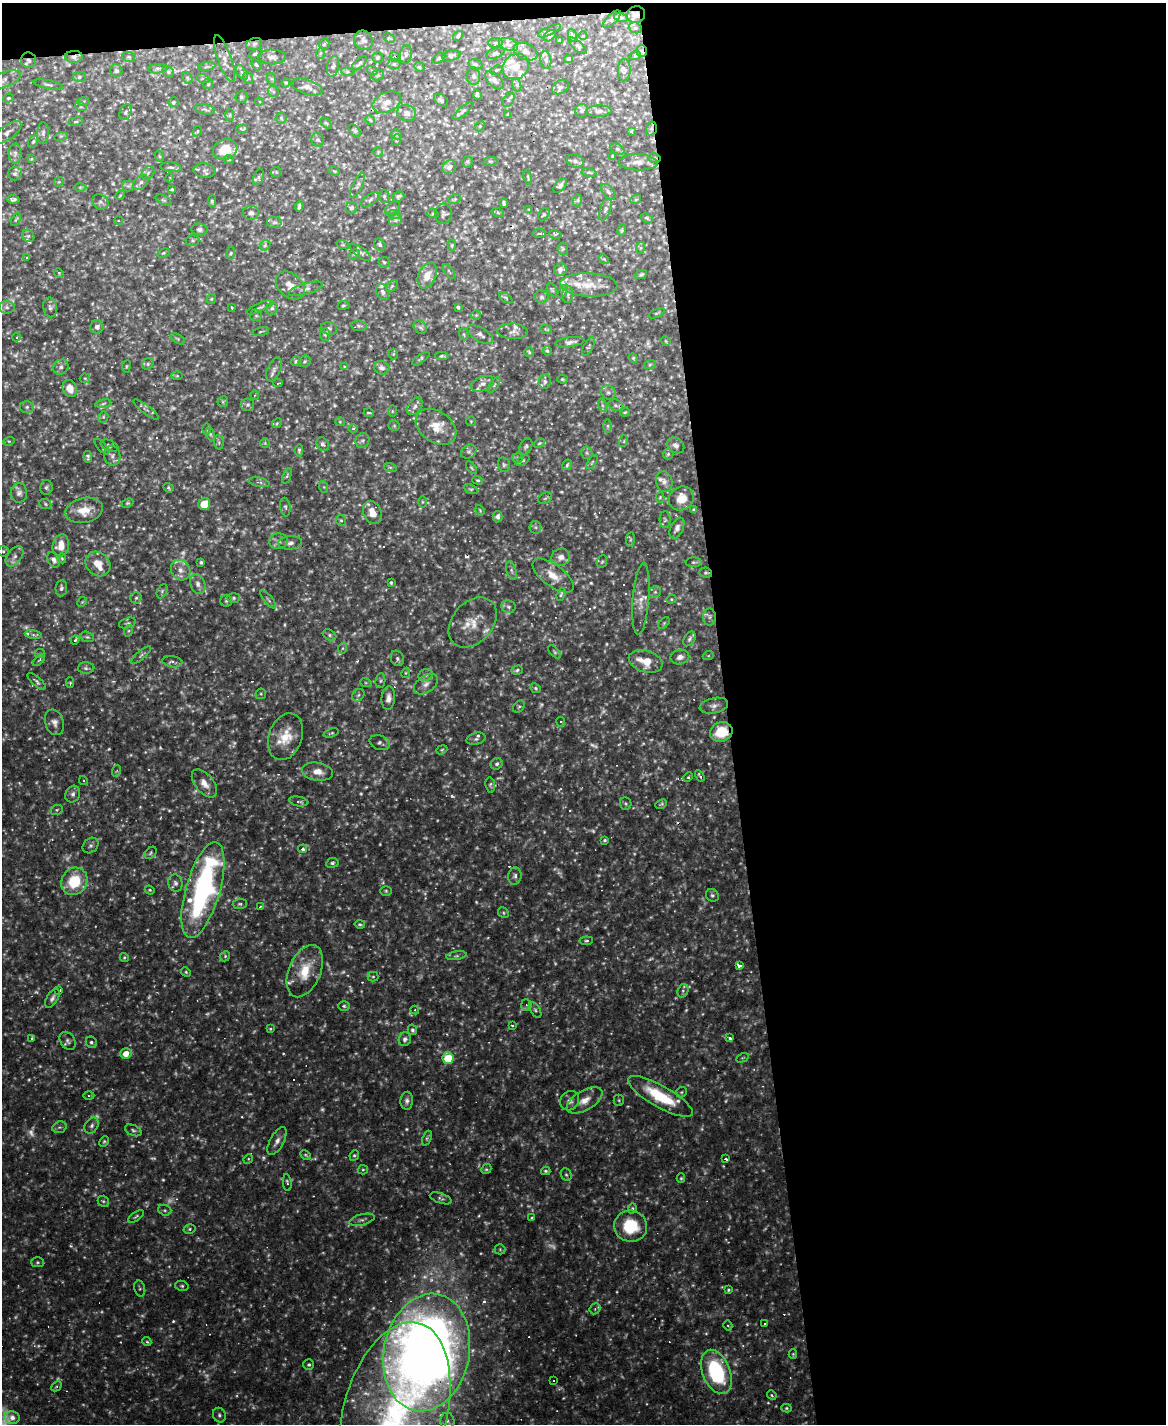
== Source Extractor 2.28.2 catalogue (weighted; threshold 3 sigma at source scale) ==
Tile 4 of 4 x 3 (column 4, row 1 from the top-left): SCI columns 3492-4655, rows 3082-4503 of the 4655 x 4633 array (HDU 1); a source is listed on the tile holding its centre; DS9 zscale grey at full resolution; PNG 1168 x 1426 px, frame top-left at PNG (2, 3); each listed source drawn as its Kron ellipse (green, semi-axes under 4 px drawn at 4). Shown black and unused: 39% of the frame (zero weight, under 2 of 3 exposures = <1% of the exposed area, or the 3 px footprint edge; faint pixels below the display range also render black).
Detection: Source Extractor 2.28.2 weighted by HDU 2 'WHT'; one run over the whole footprint, this tile lists its part. Background 0.123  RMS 0.0039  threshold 0.0176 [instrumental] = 3 sigma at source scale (4.5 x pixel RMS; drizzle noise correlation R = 1.50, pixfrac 1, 0.05/0.05 arcsec/px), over >= 5 px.
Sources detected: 859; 128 too faint to see at this stretch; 40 cosmic-ray / hot-pixel residue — neither listed nor drawn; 37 inside a brighter listed object's ellipse — not listed separately; of the other 654, all 500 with FLUX_AUTO >= 0.456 (the completeness limit of this list) listed and drawn (154 fainter detections not listed), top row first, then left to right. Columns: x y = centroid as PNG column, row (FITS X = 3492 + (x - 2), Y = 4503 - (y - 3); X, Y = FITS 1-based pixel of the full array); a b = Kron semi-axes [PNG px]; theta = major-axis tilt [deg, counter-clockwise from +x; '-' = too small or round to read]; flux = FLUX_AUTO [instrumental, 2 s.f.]
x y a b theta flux
636 15 9 8 - 3.2
621 18 7 4 -18 0.74
612 19 11 5 46 1.1
635 28 7 5 -21 0.87
549 31 12 4 24 0.97
572 35 7 4 -71 0.69
458 36 5 3 - 0.86
550 36 7 5 40 0.78
583 36 4 4 - 0.54
389 38 6 4 -27 0.55
363 40 10 9 - 1.6
559 40 3 2 - 0.61
495 43 7 4 6 0.74
254 44 8 6 17 1
324 44 6 4 44 0.5
508 45 10 6 -22 1.7
578 46 11 4 -42 0.97
641 51 6 5 - 0.85
526 52 12 8 -23 2.4
321 53 6 3 69 0.5
495 53 9 5 21 0.87
255 54 7 4 22 0.65
406 54 9 6 81 1.3
451 55 9 5 12 0.95
635 56 6 3 19 0.49
74 57 9 6 -1 1.8
129 57 7 5 -14 0.82
272 57 14 7 -1 1.9
394 57 5 5 - 0.65
224 58 24 7 -70 3
377 58 5 5 - 0.53
439 58 7 4 29 0.69
569 59 4 4 - 0.46
29 60 8 7 - 1.9
546 60 9 5 -82 1.1
359 63 9 3 41 0.81
394 64 6 5 - 0.91
475 64 7 5 -17 0.79
256 65 6 4 -52 0.78
333 66 10 6 77 1.1
207 67 9 4 9 0.87
419 67 5 4 - 0.54
516 67 14 12 38 5
158 69 9 4 4 0.96
372 70 5 3 - 0.53
496 70 6 4 22 0.6
624 70 11 6 88 1.2
116 71 6 6 - 0.93
168 72 6 5 - 0.83
347 72 6 4 -5 0.61
242 73 8 4 -59 1
377 75 6 5 - 0.81
473 76 8 6 -89 1.1
79 77 6 5 - 0.87
187 78 6 4 -61 0.67
248 78 6 5 - 0.66
203 79 6 4 -18 0.67
272 79 6 4 -71 0.7
3 80 19 7 20 2.3
494 80 11 6 -44 1.8
286 83 4 4 - 0.54
48 84 15 4 -11 1
208 84 5 5 - 0.55
517 85 7 4 -72 0.87
307 87 16 7 -17 2.3
560 87 9 6 31 1.1
273 92 5 5 - 0.72
477 95 5 3 - 0.74
241 97 6 5 - 0.81
8 98 5 4 - 0.58
441 100 8 5 -40 0.97
508 100 8 5 56 0.73
83 102 6 4 0 0.6
173 102 5 5 - 0.78
259 102 4 4 - 0.46
387 102 15 9 24 3.6
81 107 6 4 -18 0.68
205 109 10 5 -14 1.1
463 111 13 4 40 0.94
582 111 7 6 - 1
599 111 13 5 2 1.5
126 112 8 5 66 1.1
407 113 9 8 - 2
230 115 6 4 89 0.58
508 115 4 2 - 0.54
281 118 5 5 - 0.59
370 120 5 4 - 0.48
76 122 7 3 7 0.76
326 123 6 4 -44 0.51
480 126 5 4 - 0.5
242 129 6 3 1 0.55
651 129 7 5 71 1
197 131 5 4 - 0.46
355 131 7 5 -44 0.75
631 131 3 3 - 1.6
7 133 17 7 37 2.5
43 133 11 6 89 1.4
396 134 6 5 - 0.79
61 136 6 4 17 0.69
318 140 7 6 - 0.81
397 140 6 3 72 0.48
33 141 7 4 62 0.72
225 149 12 10 22 8.2
617 149 7 5 -27 0.8
378 152 5 5 - 0.51
15 154 10 6 90 1.6
159 156 5 3 - 0.48
613 156 3 3 - 1
31 158 4 4 - 1.1
654 158 6 4 -15 0.7
229 159 5 3 - 0.49
490 161 7 3 8 0.6
575 161 8 6 -18 1.2
467 162 6 5 - 0.58
638 162 19 8 -2 3.5
171 167 10 5 -5 1
449 167 7 6 - 2.2
204 170 11 7 -6 1.4
334 171 6 4 -24 0.48
276 172 5 5 - 0.49
148 173 7 5 47 1.1
589 173 8 3 -10 0.61
15 174 7 6 - 1.1
258 177 8 5 68 0.83
528 177 7 3 -78 0.46
170 178 4 4 - 0.59
59 182 5 4 - 0.51
141 182 9 6 44 1.3
358 185 13 5 64 1.4
128 186 6 5 - 0.86
560 186 8 5 50 1.1
80 187 6 4 0 0.6
172 189 4 4 - 0.58
608 192 9 5 -53 1.1
120 195 5 4 - 0.48
384 196 6 5 - 0.61
398 196 6 5 - 0.86
13 199 6 3 -6 0.9
455 199 6 4 27 0.61
636 199 5 3 - 0.5
163 200 8 4 -26 0.75
370 200 10 5 36 1.1
578 200 6 4 71 0.53
212 201 5 3 - 0.6
100 202 8 7 - 1.3
504 203 5 3 - 0.7
299 207 5 3 - 0.81
352 208 6 5 - 0.89
393 208 8 6 37 1
529 209 3 3 - 0.56
605 209 11 5 71 1.3
251 213 8 7 - 1.4
498 213 6 4 -20 0.55
394 214 6 4 -20 0.64
433 214 5 3 - 0.5
443 214 10 8 86 1.1
544 214 7 5 51 0.74
647 218 6 3 -26 0.55
16 220 7 3 62 0.51
395 220 7 5 21 1
119 221 4 4 - 0.63
274 222 8 6 0 1.1
199 229 8 6 -5 1.2
622 230 6 4 72 0.53
539 233 6 3 8 0.68
555 234 6 4 -14 0.67
28 236 7 5 -42 0.91
193 240 7 5 -1 0.72
265 245 6 4 44 0.69
343 245 6 4 -18 0.59
380 245 6 5 - 0.85
452 245 5 4 - 0.47
640 248 6 4 71 0.51
563 249 6 5 - 0.63
360 252 13 5 -38 1.3
163 253 6 4 26 0.6
230 253 6 3 81 0.48
354 254 6 4 32 0.62
27 257 4 4 - 0.49
604 259 5 4 - 0.47
384 262 6 5 - 0.62
560 270 6 6 - 1.6
449 271 8 3 -57 0.59
59 273 5 4 - 0.46
427 275 13 8 66 5.6
641 275 6 4 25 0.66
290 285 16 11 -44 4.2
589 285 29 11 -2 7.4
392 286 7 4 45 0.78
306 289 17 5 17 2
552 290 7 3 -63 0.47
563 291 7 4 61 0.64
383 292 9 6 -64 1.3
568 295 8 5 84 0.99
542 297 7 6 - 0.95
506 298 7 4 -35 0.59
211 299 5 4 - 0.52
343 305 6 3 9 0.5
7 307 8 6 -3 1.4
50 307 10 7 -79 1.5
232 307 3 3 - 0.55
260 307 14 4 24 1.1
458 307 4 3 - 0.75
272 308 7 5 73 1
657 313 9 3 23 0.55
256 315 6 6 - 0.82
476 315 5 5 - 0.61
359 326 8 5 -7 0.81
97 327 6 6 - 1.6
420 327 7 6 - 1.1
329 328 8 6 -12 1
546 330 6 3 -21 0.47
261 331 8 3 15 0.54
513 331 15 8 -1 2
464 334 6 4 -71 0.56
325 335 6 5 - 0.74
480 335 14 6 -31 1.7
16 337 4 4 - 1.1
178 339 8 4 -32 0.72
666 341 5 4 - 0.47
570 342 15 5 7 1.6
589 346 10 4 62 0.74
547 351 5 4 - 0.53
529 352 5 4 - 0.54
393 354 5 5 - 0.54
442 356 6 3 1 0.71
633 358 5 4 - 0.5
421 359 10 4 35 0.76
296 361 5 4 - 0.75
305 361 6 5 - 0.66
148 364 6 5 - 0.88
650 364 6 4 20 0.56
126 366 6 3 81 0.46
61 367 8 7 - 1.6
345 367 4 4 - 0.55
382 368 8 6 -18 1.6
274 369 12 6 67 1.8
177 376 6 4 -1 0.48
85 378 5 5 - 0.51
562 379 5 4 - 0.57
545 382 7 5 83 0.99
278 383 5 2 - 0.61
482 384 12 7 21 2.3
494 385 9 4 55 0.81
70 388 9 7 -67 4.2
608 392 8 7 - 1.4
254 395 5 3 - 0.48
223 402 5 5 - 0.53
103 403 8 4 10 0.92
248 405 6 6 - 1.1
602 405 7 4 -71 0.69
616 405 7 5 -22 1.1
415 406 10 6 52 1.6
27 407 7 6 - 1.1
146 410 16 4 -37 1.4
392 411 6 4 90 0.49
625 412 5 4 - 0.5
369 413 5 2 - 0.48
103 417 5 5 - 0.59
471 421 5 5 - 0.48
340 422 5 4 - 0.47
277 423 5 4 - 0.52
394 426 5 5 - 0.6
608 426 6 4 90 0.69
436 427 22 15 -35 7.6
207 429 6 4 89 0.51
353 429 5 3 - 0.46
210 434 6 4 -73 0.56
362 440 7 7 - 1.1
9 441 6 3 17 0.47
624 441 6 3 72 0.55
219 442 7 5 -84 0.74
265 443 5 4 - 0.46
539 443 6 4 22 0.57
323 444 7 6 - 1.4
676 445 9 7 -34 1.7
109 446 9 5 -22 0.89
526 446 9 5 58 0.94
102 447 10 3 -49 0.66
299 450 6 3 85 0.67
469 452 8 6 34 1.2
587 453 6 5 - 0.88
668 454 5 5 - 0.64
112 456 10 8 -85 1.5
88 457 6 3 -82 0.82
518 458 5 5 - 0.87
523 461 7 3 28 0.75
592 462 8 3 57 0.48
504 465 7 5 -76 0.87
567 465 5 4 - 0.66
390 467 6 4 -19 0.62
472 468 7 3 -51 0.5
287 476 8 3 68 0.55
478 480 5 4 - 0.59
259 482 10 4 -11 1.1
664 482 10 8 -75 2.1
46 487 7 6 - 0.92
324 487 6 4 -72 0.51
168 488 5 3 - 0.57
471 489 7 4 -25 0.67
19 493 10 8 -88 1.7
660 497 5 4 - 0.47
545 498 7 5 29 0.92
681 498 13 11 36 6.3
422 502 6 4 89 0.49
128 503 6 4 25 0.56
45 504 6 5 - 0.68
204 504 6 6 - 7.6
285 507 9 5 -82 0.99
84 510 19 12 13 6.9
480 510 6 4 -69 0.53
694 510 4 3 - 0.66
372 512 12 9 -66 5.3
497 517 6 5 - 1.2
341 520 6 4 -66 0.74
665 520 8 5 -90 0.89
535 527 6 6 - 0.88
677 528 11 6 64 2.1
630 540 7 4 83 0.52
278 541 9 8 - 1.8
290 543 12 6 4 1.8
61 546 11 8 78 5.6
3 551 5 5 - 0.59
15 556 11 7 53 2
561 557 9 8 - 2.6
62 558 5 4 - 0.47
54 560 8 6 -62 1.8
201 562 3 3 - 0.72
602 562 6 5 - 0.67
694 562 8 5 2 0.72
98 564 13 11 -42 5
181 570 10 9 - 3.2
511 570 10 5 -75 1.1
706 573 6 5 - 0.64
553 576 24 10 -36 5.7
391 583 4 3 - 0.53
198 584 10 7 -70 2.1
61 588 8 5 83 1
162 591 7 5 65 0.78
655 592 6 5 - 0.87
561 594 7 3 71 0.66
136 598 5 5 - 0.79
234 598 6 5 - 0.73
641 599 36 8 85 4.7
671 599 5 4 - 0.47
268 600 11 3 -50 0.93
226 601 6 5 - 0.75
82 602 5 4 - 0.49
508 607 7 6 - 1.2
710 617 8 6 -90 1.1
473 622 28 20 48 8.4
127 623 9 5 15 0.85
664 623 7 4 46 0.59
128 631 6 4 70 0.59
33 635 8 4 -9 0.95
329 635 7 5 -28 0.84
87 637 7 5 -19 0.81
689 639 8 5 58 1
75 640 4 3 - 2
343 648 6 3 71 0.61
554 652 8 4 -49 0.78
40 654 5 4 - 0.58
141 655 12 4 42 1.1
708 656 5 3 - 0.46
680 657 9 7 10 2.4
397 658 8 6 -64 1.1
39 660 7 3 45 0.55
646 661 17 10 -17 8
172 662 10 5 -7 1.4
86 668 8 5 -1 1.1
517 670 6 4 16 0.71
406 673 5 4 - 0.47
426 675 7 5 21 1.2
37 681 11 4 -42 1.1
380 681 7 5 84 0.74
70 683 5 4 - 0.51
366 683 6 3 -19 0.54
426 684 13 8 35 2.6
536 688 6 4 -41 0.63
261 694 5 5 - 0.6
358 695 7 5 46 0.85
388 698 12 6 84 2.4
519 706 7 5 47 0.73
714 706 14 7 12 2.2
54 722 13 9 -70 2.4
561 722 5 3 - 2.5
721 732 11 9 22 12
331 733 8 4 18 0.61
286 737 24 16 71 9.7
476 739 9 6 15 1.2
380 743 10 7 -18 1.4
442 750 6 4 22 0.56
497 764 6 5 - 1.1
116 771 6 3 68 0.53
318 772 15 9 -9 4.1
700 776 6 2 -60 0.77
688 777 5 3 - 0.48
83 780 5 3 - 0.49
204 783 16 9 -50 4
490 785 7 5 -81 0.74
73 794 9 7 63 1.4
299 801 10 4 -10 1.3
626 803 6 5 - 0.72
661 804 6 3 27 0.62
57 810 6 5 - 0.71
605 840 3 3 - 0.61
91 846 9 7 44 1.3
303 849 4 4 - 1.6
151 853 7 5 45 0.72
332 863 6 5 - 0.93
515 876 9 6 84 1.4
74 881 14 12 54 16
175 883 8 7 - 1.4
150 890 5 4 - 0.48
203 890 49 17 74 85
386 891 6 5 - 0.62
712 895 7 6 - 0.97
240 904 7 5 2 0.79
260 907 4 3 - 1.1
503 913 6 5 - 0.58
360 924 5 3 - 0.55
586 941 7 3 6 0.63
225 956 5 4 - 0.59
456 956 10 4 8 0.99
124 958 5 4 - 0.53
740 965 4 3 - 2.6
305 971 27 16 67 12
186 972 5 4 - 0.55
373 977 5 5 - 0.61
59 990 4 3 - 14
683 991 7 5 71 0.9
52 998 11 5 58 1.4
526 1005 6 5 - 0.73
344 1006 6 5 - 0.75
415 1010 4 4 - 0.57
535 1010 9 4 -58 0.87
512 1025 3 3 - 0.54
270 1029 4 3 - 0.56
412 1030 5 4 - 1
729 1038 4 3 - 2.8
32 1039 3 3 - 3.7
405 1039 7 6 - 1.5
68 1041 10 7 -57 1.4
91 1042 6 5 - 0.92
126 1054 6 5 - 5
448 1058 6 5 - 17
742 1058 6 4 30 0.48
681 1092 6 5 - 0.64
89 1096 5 4 - 0.58
660 1096 36 10 -30 20
585 1100 20 10 30 4.9
619 1100 5 5 - 0.52
407 1101 9 6 87 1.5
570 1101 10 9 - 2.4
92 1125 8 6 58 1.4
59 1127 7 5 18 0.88
133 1130 9 5 -24 0.89
427 1138 8 4 68 0.68
104 1141 5 4 - 0.56
277 1141 15 7 61 2.5
305 1155 6 3 -28 0.55
354 1155 5 4 - 0.64
248 1159 5 4 - 0.48
725 1159 3 3 - 28
486 1169 5 4 - 0.61
363 1170 5 4 - 0.55
546 1171 5 3 - 0.71
566 1175 6 5 - 0.83
681 1178 5 4 - 0.55
287 1183 8 4 -84 0.86
441 1198 11 5 -18 0.94
103 1201 5 5 - 0.74
632 1208 5 4 - 0.6
165 1210 7 5 -20 0.83
136 1216 9 4 35 0.78
532 1218 3 3 - 0.53
362 1220 13 5 14 1.4
630 1226 16 15 - 17
189 1229 6 5 - 0.74
500 1249 5 5 - 0.61
37 1262 6 5 - 0.68
182 1286 7 5 -14 0.72
140 1288 8 5 -77 0.78
728 1290 3 3 - 0.54
595 1309 6 5 - 0.82
765 1324 3 3 - 0.83
728 1325 5 3 - 0.65
147 1342 4 3 - 0.46
427 1352 59 43 78 530
793 1354 4 4 - 0.48
309 1365 5 5 - 0.72
716 1372 23 14 -68 40
554 1380 3 3 - 1.1
56 1386 5 3 - 0.53
772 1395 5 4 - 0.55
786 1408 5 4 - 0.61
219 1415 7 6 - 0.97
395 1415 95 52 75 130
12 1418 7 6 - 2.1
447 1421 8 7 - 1.8
Overlapping masked pixels (flux is a lower limit): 13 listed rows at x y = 636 15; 641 51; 74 57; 224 58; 29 60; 651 129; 654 158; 706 573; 721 732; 74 881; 203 890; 427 1352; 395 1415
Isophote crosses this tile's border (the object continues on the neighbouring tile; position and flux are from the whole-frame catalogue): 3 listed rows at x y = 3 80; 427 1352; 395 1415
Unlisted compact peaks at least as high as the median listed source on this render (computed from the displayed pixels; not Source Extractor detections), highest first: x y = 682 779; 709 764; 66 820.